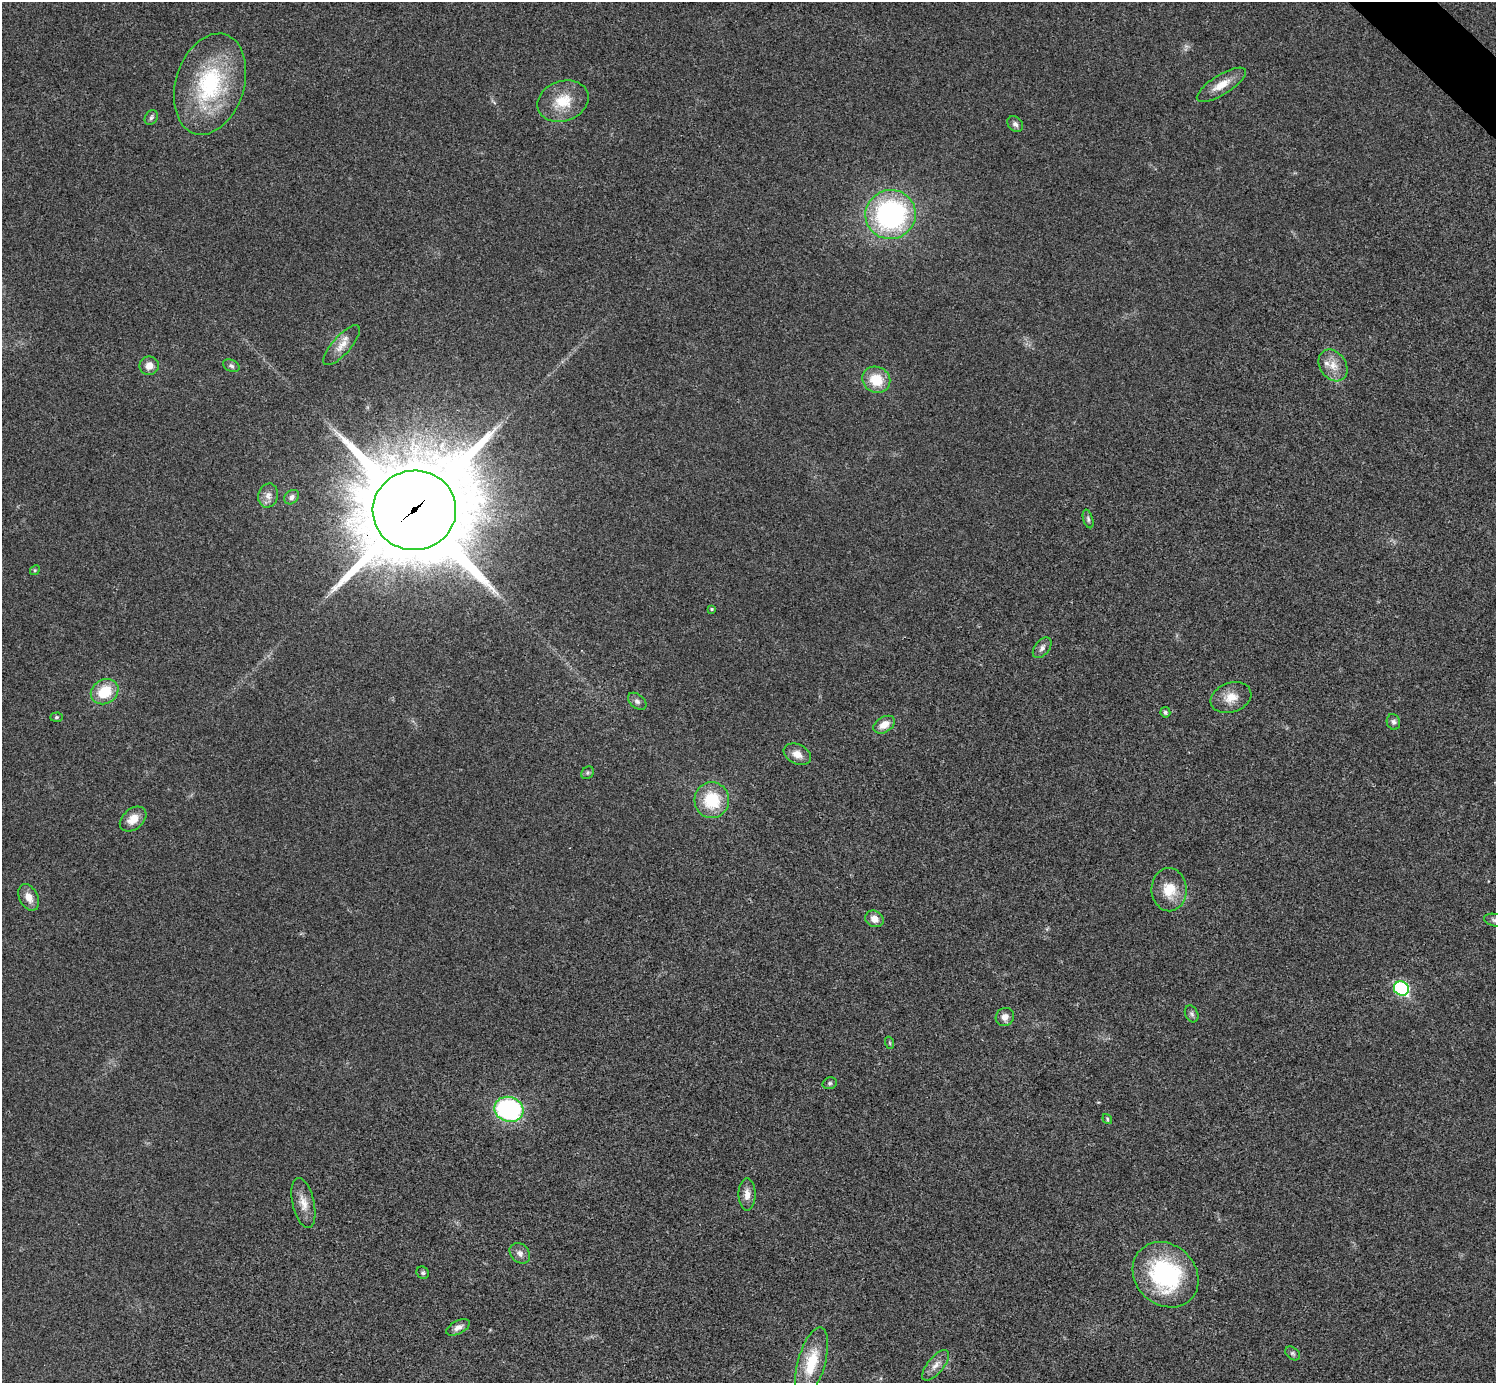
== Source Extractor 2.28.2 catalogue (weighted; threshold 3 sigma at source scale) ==
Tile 10 of 4 x 4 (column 2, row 3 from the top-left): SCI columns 1500-2993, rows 1682-3062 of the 5983 x 5983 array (HDU 1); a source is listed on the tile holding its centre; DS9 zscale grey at full resolution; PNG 1498 x 1385 px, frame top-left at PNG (2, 2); each listed source drawn as its Kron ellipse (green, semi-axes under 4 px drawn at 4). Shown black and unused: <1% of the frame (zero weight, under 3 of 4 exposures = <1% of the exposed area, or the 3 px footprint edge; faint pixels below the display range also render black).
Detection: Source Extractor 2.28.2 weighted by HDU 2 'WHT'; one run over the whole footprint, this tile lists its part. Background 0.0222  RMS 0.0054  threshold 0.0242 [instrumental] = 3 sigma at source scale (4.5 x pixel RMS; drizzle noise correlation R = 1.50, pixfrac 1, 0.05/0.05 arcsec/px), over >= 5 px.
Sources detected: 50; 1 inside a brighter listed object's ellipse — not listed separately; the other 49 listed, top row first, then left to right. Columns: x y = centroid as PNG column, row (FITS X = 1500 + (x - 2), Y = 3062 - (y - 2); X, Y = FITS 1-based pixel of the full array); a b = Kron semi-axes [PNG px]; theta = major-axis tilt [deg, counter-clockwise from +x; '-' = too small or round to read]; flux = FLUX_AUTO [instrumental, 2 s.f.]
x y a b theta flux
210 84 52 34 72 61
1221 85 28 9 32 8.4
563 101 26 20 20 16
151 118 8 6 57 1.3
1015 124 9 7 -46 2.1
890 214 25 24 - 110
342 345 25 9 49 6.2
1333 365 17 13 -55 7
149 366 9 9 - 4.8
231 366 9 6 -24 1.5
876 380 14 13 - 14
268 496 12 10 75 3.5
292 497 8 6 42 1.9
414 510 42 40 8 10000
1088 519 9 5 -72 1.3
35 570 5 4 - 0.67
712 609 3 3 - 0.6
1042 648 12 7 51 2.2
105 692 14 12 31 16
1231 697 21 14 19 8.3
637 701 10 6 -39 2
1165 712 5 5 - 1.3
56 717 6 4 2 0.84
1393 722 8 6 -71 1.7
884 725 11 7 31 6
797 754 14 9 -26 4.9
588 773 7 5 46 1
712 800 18 17 - 23
133 819 15 10 40 6.7
1169 890 21 17 -88 13
29 897 14 9 -63 5.2
874 919 9 8 - 4.6
1495 920 11 6 -13 1.8
1401 989 8 7 - 66
1192 1014 9 6 -63 1.3
1005 1017 9 8 - 3.3
890 1043 6 4 -71 0.65
830 1083 7 5 15 1.1
509 1109 15 12 -18 81
1107 1119 5 4 - 0.69
747 1194 16 8 -90 4.2
303 1203 26 10 -77 6.9
520 1253 11 9 -46 2.6
423 1273 6 5 - 1
1165 1275 35 30 -44 66
458 1327 13 6 27 2.9
1293 1353 8 6 -39 1.2
812 1362 36 13 74 19
936 1365 18 8 50 4.4
Overlapping masked pixels (flux is a lower limit): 1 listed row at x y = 414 510
Isophote crosses this tile's border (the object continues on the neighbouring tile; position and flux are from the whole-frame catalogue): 1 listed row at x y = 1495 920